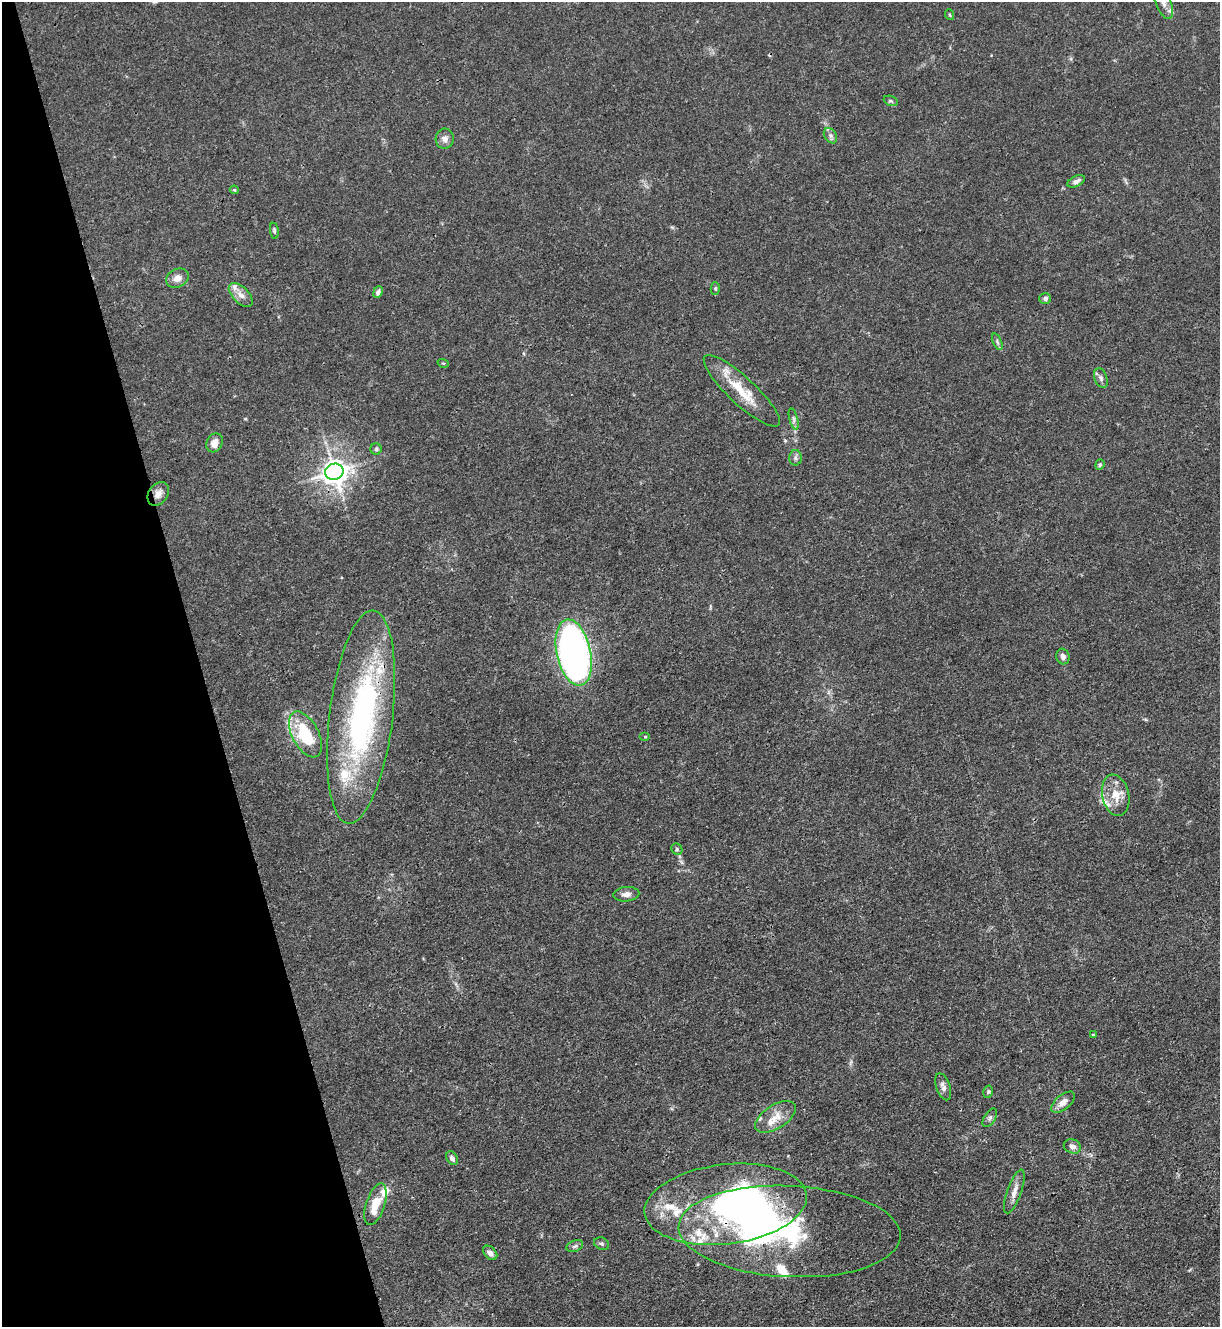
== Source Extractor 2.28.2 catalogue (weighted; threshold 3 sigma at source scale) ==
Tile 5 of 4 x 4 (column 1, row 2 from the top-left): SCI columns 146-1363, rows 2653-3977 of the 5287 x 5305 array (HDU 1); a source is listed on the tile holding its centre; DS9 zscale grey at full resolution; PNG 1222 x 1329 px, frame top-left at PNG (2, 2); each listed source drawn as its Kron ellipse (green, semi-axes under 4 px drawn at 4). Shown black and unused: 16% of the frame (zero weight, under 3 of 4 exposures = <1% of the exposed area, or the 3 px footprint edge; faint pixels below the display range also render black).
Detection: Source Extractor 2.28.2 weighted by HDU 2 'WHT'; one run over the whole footprint, this tile lists its part. Background 0.0304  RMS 0.0027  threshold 0.012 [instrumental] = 3 sigma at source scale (4.5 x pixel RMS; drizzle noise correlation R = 1.50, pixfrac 1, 0.05/0.05 arcsec/px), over >= 5 px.
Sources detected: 62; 3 inside a brighter object's white glare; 1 cosmic-ray / hot-pixel residue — neither listed nor drawn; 11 inside a brighter listed object's ellipse — not listed separately; the other 47 listed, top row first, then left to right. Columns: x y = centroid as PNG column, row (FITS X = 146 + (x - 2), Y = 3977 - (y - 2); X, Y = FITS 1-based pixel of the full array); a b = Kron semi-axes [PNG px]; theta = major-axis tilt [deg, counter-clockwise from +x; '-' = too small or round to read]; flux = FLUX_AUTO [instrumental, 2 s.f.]
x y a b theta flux
1163 2 18 7 -67 2.3
950 15 5 3 - 0.26
891 101 7 4 -24 0.48
830 136 8 6 -56 0.79
445 139 10 9 - 1.6
1076 181 9 5 25 0.99
234 190 4 4 - 0.28
274 231 8 4 -80 0.5
177 278 12 9 28 2
715 288 6 4 -89 0.43
378 292 6 4 66 0.84
241 295 15 8 -46 2
1045 298 6 5 - 0.86
997 342 9 4 -68 0.61
443 363 6 3 -17 0.26
1101 378 10 6 -67 0.92
742 391 50 13 -43 8.9
794 419 11 3 -75 0.68
215 443 10 8 63 2.1
376 449 6 5 - 0.5
795 458 8 6 90 0.7
1100 465 5 4 - 0.41
334 472 9 8 - 300
158 494 13 9 54 1.9
574 652 34 17 -77 130
1063 657 8 6 -75 1.2
361 717 107 31 83 73
305 734 25 13 -62 14
645 737 5 3 - 0.28
1116 795 21 13 -79 4.5
677 849 6 5 - 0.46
626 894 13 7 5 1.5
1093 1035 4 4 - 0.25
943 1087 14 7 -71 1.4
988 1092 6 4 78 0.42
1063 1102 14 7 40 2.3
776 1117 23 11 33 4.1
990 1118 10 5 58 0.79
1072 1146 9 7 -23 1.2
452 1158 7 5 -58 0.97
1014 1191 23 7 70 2.3
375 1204 21 9 72 5.5
726 1204 81 40 7 97
790 1231 111 45 -3 70
601 1244 8 6 -24 0.61
575 1246 9 5 19 0.67
490 1253 8 5 -47 1.3
Overlapping masked pixels (flux is a lower limit): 5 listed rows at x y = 334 472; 158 494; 361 717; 726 1204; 790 1231
Isophote crosses this tile's border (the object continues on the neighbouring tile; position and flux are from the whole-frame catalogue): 1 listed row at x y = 1163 2